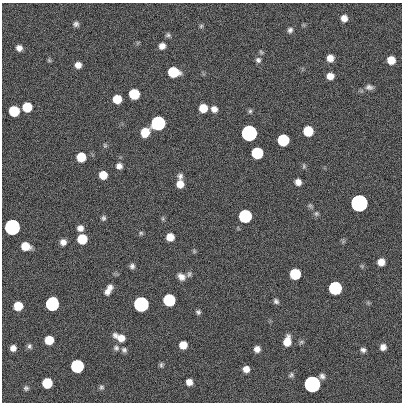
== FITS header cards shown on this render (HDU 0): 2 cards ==
NAXIS1  =                  400
NAXIS2  =                  400

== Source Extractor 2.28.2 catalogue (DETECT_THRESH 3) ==
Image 400 x 400 px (HDU 0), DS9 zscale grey, 1 PNG px = 1 image px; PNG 404 x 404 px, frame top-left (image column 1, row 400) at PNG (2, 3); no overlay
Background 0.706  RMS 34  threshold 101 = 3 sigma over >= 5 px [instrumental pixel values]
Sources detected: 87; all 87 listed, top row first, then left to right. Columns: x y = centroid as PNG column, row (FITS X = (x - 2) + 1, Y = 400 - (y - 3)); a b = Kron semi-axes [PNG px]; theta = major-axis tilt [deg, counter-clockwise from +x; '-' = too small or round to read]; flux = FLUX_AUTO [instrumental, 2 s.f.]
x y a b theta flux
344 18 7 6 - 1.6e+04
76 24 7 6 - 6.5e+03
201 26 6 6 - 3.6e+03
290 30 7 6 - 7.0e+03
168 35 7 6 - 5.0e+03
162 46 7 6 - 1.3e+04
19 48 6 6 - 1.2e+04
261 52 7 5 -18 3.6e+03
330 58 7 6 - 1.9e+04
49 60 6 5 - 3.0e+03
258 60 7 7 - 7.0e+03
391 60 7 7 - 3.2e+04
78 65 7 6 - 1.4e+04
173 72 8 7 - 1.2e+05
330 76 7 6 - 1.9e+04
369 87 10 7 -6 8.7e+03
134 94 7 7 - 1.2e+05
117 99 7 7 - 4.7e+04
27 107 7 7 - 7.3e+04
203 108 7 7 - 3.9e+04
214 109 7 6 - 1.4e+04
14 111 7 7 - 1.2e+05
250 111 5 5 - 4.2e+03
158 123 7 7 - 1.0e+06
308 131 7 7 - 9.1e+04
145 132 8 7 - 5.0e+04
249 133 7 7 - 3.5e+06
283 140 7 7 - 2.1e+05
105 145 6 4 -70 3.4e+03
257 153 7 7 - 2.1e+05
81 157 7 7 - 5.7e+04
119 166 8 7 - 1.1e+04
304 166 8 5 88 3.8e+03
103 175 7 6 - 3.4e+04
180 176 7 7 - 8.2e+03
298 182 6 6 - 1.4e+04
180 184 7 7 - 2.4e+04
359 203 7 7 - 1.1e+07
310 206 7 5 -68 4.2e+03
316 213 7 7 - 4.9e+03
245 216 7 7 - 5.4e+05
103 218 6 6 - 5.0e+03
163 219 6 4 -72 3.1e+03
12 227 7 7 - 2.9e+06
80 228 7 6 - 1.3e+04
141 233 6 5 - 3.8e+03
170 237 7 6 - 2.8e+04
82 239 7 7 - 7.7e+04
63 242 6 6 - 1.3e+04
25 246 8 6 -17 3.7e+04
194 251 6 5 - 3.1e+03
381 262 6 6 - 2.1e+04
132 266 6 5 - 6.7e+03
189 274 9 5 67 5.7e+03
295 274 7 7 - 1.4e+05
181 277 9 7 -42 1.4e+04
110 287 7 6 - 8.9e+03
335 288 7 7 - 5.7e+05
107 292 8 7 - 1.0e+04
169 300 7 7 - 3.1e+05
276 301 7 5 -50 6.0e+03
52 304 8 7 - 6.1e+05
141 304 7 7 - 2.1e+06
18 306 7 7 - 4.9e+04
198 312 5 5 - 5.1e+03
120 337 14 7 -24 2.5e+04
49 340 7 7 - 4.7e+04
287 341 9 6 79 3.4e+04
301 342 7 6 - 4.2e+03
183 345 7 6 - 2.8e+04
29 346 7 6 - 5.5e+03
383 347 7 6 - 1.2e+04
13 348 6 5 - 1.2e+04
116 348 8 8 - 7.1e+03
257 349 6 6 - 1.3e+04
124 350 7 7 - 6.5e+03
363 350 7 5 -15 7.0e+03
161 365 7 5 72 4.5e+03
77 366 7 7 - 5.2e+05
246 369 6 6 - 1.6e+04
291 375 7 5 22 4.8e+03
322 376 7 6 - 7.5e+03
189 382 7 6 - 1.6e+04
47 383 7 7 - 9.8e+04
312 384 7 7 - 5.5e+06
101 387 7 6 - 5.0e+03
26 388 6 6 - 4.6e+03